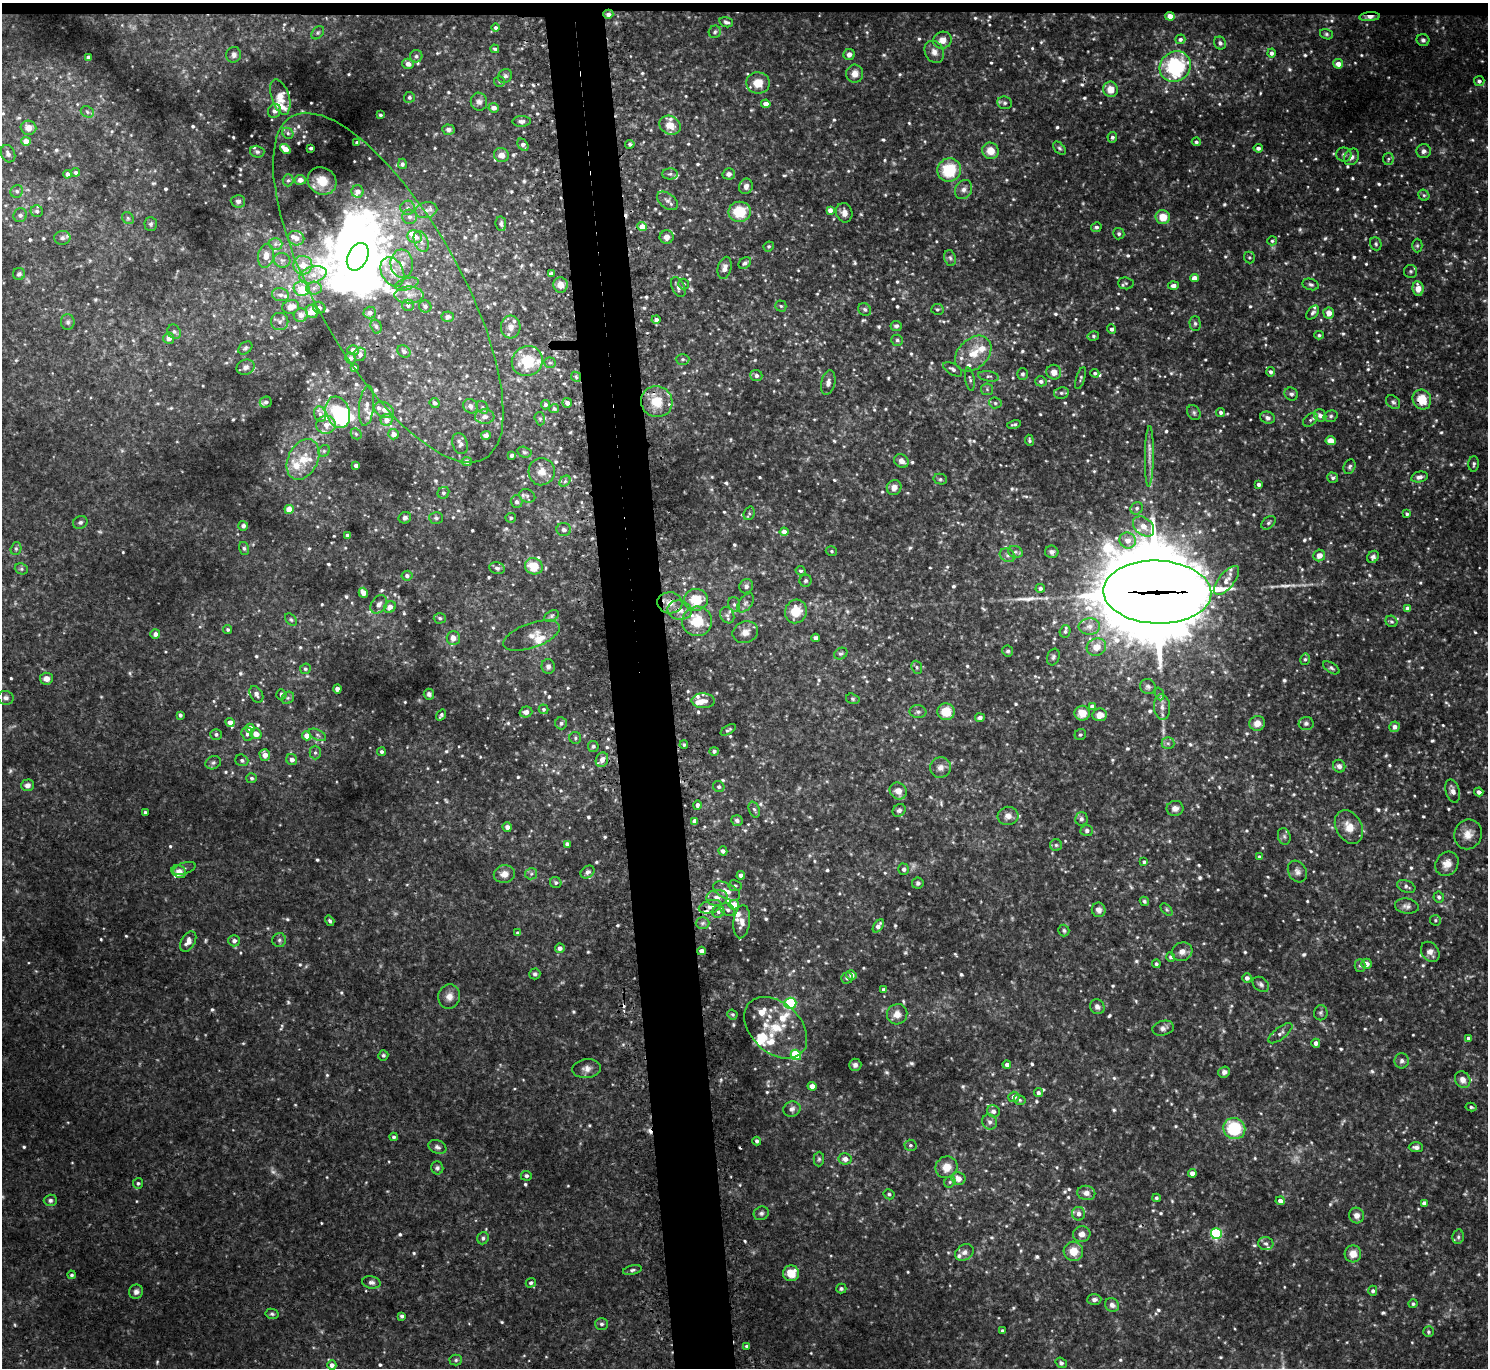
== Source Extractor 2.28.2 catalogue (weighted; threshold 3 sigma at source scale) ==
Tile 2 of 3 x 3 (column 2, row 1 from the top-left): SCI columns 1514-2999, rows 2864-4229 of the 4513 x 4444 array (HDU 1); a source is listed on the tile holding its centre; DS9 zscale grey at full resolution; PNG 1490 x 1370 px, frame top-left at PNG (2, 3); each listed source drawn as its Kron ellipse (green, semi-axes under 4 px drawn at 4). Shown black and unused: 5% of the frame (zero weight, under 2 of 3 exposures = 3% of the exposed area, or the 3 px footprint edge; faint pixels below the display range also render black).
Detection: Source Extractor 2.28.2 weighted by HDU 2 'WHT'; one run over the whole footprint, this tile lists its part. Background 0.0943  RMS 0.013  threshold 0.0567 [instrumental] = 3 sigma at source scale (4.5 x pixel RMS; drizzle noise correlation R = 1.50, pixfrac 1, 0.05/0.05 arcsec/px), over >= 5 px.
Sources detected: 1063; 16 too faint to see at this stretch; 8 inside a brighter object's white glare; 6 cosmic-ray / hot-pixel residue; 2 long thin detections or spike segments (spike, bleed or trail) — neither listed nor drawn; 48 inside a brighter listed object's ellipse — not listed separately; of the other 983, all 500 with FLUX_AUTO >= 2.21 (the completeness limit of this list) listed and drawn (483 fainter detections not listed), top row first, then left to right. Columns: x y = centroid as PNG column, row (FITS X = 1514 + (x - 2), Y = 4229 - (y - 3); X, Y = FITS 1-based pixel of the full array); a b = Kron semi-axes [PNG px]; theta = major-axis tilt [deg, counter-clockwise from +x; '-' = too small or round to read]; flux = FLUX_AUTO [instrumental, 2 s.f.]
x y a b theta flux
608 14 5 4 - 5
1170 16 4 4 - 14
1370 17 10 4 4 7.3
726 22 7 5 -15 3.2
495 28 4 4 - 2.9
715 32 6 6 - 2.5
318 33 7 5 49 2.7
1326 34 6 5 - 2.4
1180 39 5 4 - 3.5
942 40 9 8 - 11
1423 40 6 6 - 3.2
1220 43 6 5 - 3.6
495 49 4 4 - 2.6
934 52 11 9 -62 8.8
1271 53 4 4 - 4.1
234 55 8 7 - 5.5
849 55 6 5 - 5.4
416 56 6 6 - 2.8
88 57 4 4 - 4.8
408 64 6 5 - 6.5
1338 64 5 4 - 10
1175 67 16 14 38 130
855 74 9 8 - 11
505 76 7 6 - 3.2
1479 81 5 5 - 4.1
499 82 5 5 - 2.3
758 83 12 10 -10 20
1111 89 8 7 - 14
280 97 18 9 -72 19
409 97 5 5 - 2.8
479 102 9 8 - 4.6
1005 103 7 6 - 3.2
766 104 4 4 - 12
494 108 5 4 - 6.5
274 111 7 6 - 4
87 112 7 5 -25 2.9
380 115 3 3 - 2.3
522 121 9 5 1 4.5
670 125 11 9 -28 18
28 128 8 7 - 9.1
448 130 6 5 - 3.7
288 133 6 5 - 2.6
1112 137 5 5 - 3
26 141 5 4 - 15
357 142 4 3 - 3
1196 142 4 4 - 2.8
630 144 5 4 - 2.6
523 145 7 4 -55 5.9
311 148 4 3 - 2.8
1059 148 8 5 -48 2.7
1258 148 4 4 - 4.1
285 149 6 4 -41 16
990 151 8 8 - 16
1424 151 7 7 - 4.9
257 152 7 6 - 3
8 154 9 7 -63 4.6
501 155 7 7 - 10
1344 155 7 7 - 3.5
1351 157 9 7 57 5.4
1388 159 6 5 - 2.5
402 164 5 4 - 3.3
949 170 12 11 - 56
76 172 4 4 - 2.9
67 174 4 4 - 4.3
670 174 8 5 1 3.3
729 174 6 5 - 4.7
288 180 6 5 - 2.5
300 180 5 5 - 6.9
322 181 15 13 -35 25
746 186 8 6 72 6.1
964 189 10 8 61 6.1
17 191 6 6 - 3.4
357 191 6 6 - 8.7
1424 195 6 5 - 2.3
238 201 7 6 - 3.8
668 201 12 7 -37 5.8
408 208 7 7 - 4.3
426 210 11 8 12 7.5
830 210 4 4 - 7
37 211 6 6 - 3.3
740 212 11 10 - 39
844 213 10 8 -71 8
20 215 7 6 - 4.4
409 217 7 7 - 4.9
1163 217 7 7 - 20
128 218 6 5 - 2.4
151 224 7 6 - 2.8
501 224 7 5 -82 3
642 227 5 4 - 14
1096 227 5 5 - 3.5
1119 234 6 5 - 2.6
414 237 7 6 - 14
667 237 7 7 - 7.4
62 238 8 7 - 4.5
296 238 8 7 - 10
421 241 11 7 -67 6.9
1272 241 5 4 - 2.3
275 244 7 6 - 3.8
1376 244 7 5 -68 2.7
769 246 5 5 - 2.4
1417 246 7 5 -90 2.3
266 256 12 8 80 11
358 257 14 9 64 830
950 258 8 5 -74 3.1
1249 258 6 5 - 2.2
282 260 8 7 - 5.2
745 263 7 5 39 3
402 264 14 11 -84 15
303 265 9 9 - 17
725 268 11 6 76 6.9
1411 271 6 6 - 2.6
392 272 15 11 -63 19
19 274 6 6 - 3.9
551 274 4 3 - 3.9
313 275 14 8 15 13
1194 278 4 4 - 11
1126 283 8 6 -4 2.7
407 284 12 5 16 5.2
684 284 5 5 - 2.3
1311 284 8 5 -17 3.1
560 285 7 7 - 11
1173 285 5 4 - 5
678 287 10 6 -63 5.9
314 288 8 6 3 5.3
388 288 196 72 -61 390
1418 288 7 5 -83 12
302 289 8 7 - 33
280 295 8 6 -11 6
409 295 14 8 0 11
408 305 6 6 - 3.9
425 306 6 6 - 3
781 306 5 5 - 2.3
291 307 8 6 15 12
319 308 6 5 - 3.7
865 309 7 6 - 2.9
937 309 6 5 - 2.6
312 311 7 6 - 12
370 313 6 6 - 5.4
1313 313 8 5 50 3.1
1329 313 5 5 - 11
301 315 7 6 - 8.7
448 317 6 5 - 4.6
656 319 4 4 - 3.9
68 322 8 7 - 3.6
280 322 9 8 - 5.4
1195 323 7 5 -89 2.9
376 326 7 5 -73 3
896 326 5 5 - 3
511 327 11 10 - 9.1
1112 329 5 4 - 3.7
174 332 7 6 - 3.4
1319 335 5 4 - 2.3
1093 336 6 4 13 2.2
169 338 5 5 - 9
897 340 6 5 - 2.5
245 348 8 5 40 2.8
353 350 5 5 - 8.6
404 351 7 5 -40 4.4
360 354 7 6 - 5.4
973 354 21 15 44 29
351 358 5 5 - 3.9
683 359 7 5 0 2.8
527 361 16 14 31 45
550 363 6 5 - 2.4
246 367 9 7 22 4.8
354 368 4 4 - 5.3
953 369 10 5 -31 4.5
1054 372 7 7 - 11
1271 372 4 4 - 3.9
1095 373 4 4 - 2.4
1022 374 6 5 - 2.9
756 375 6 5 - 4.4
989 376 10 5 -9 3.6
576 377 5 4 - 2.2
1081 378 11 4 72 2.6
970 379 11 4 -80 3
1041 381 5 5 - 4.4
828 383 12 7 78 6.8
987 389 6 6 - 2.6
1061 393 7 5 11 3.3
1291 394 7 6 - 3.6
1422 400 10 9 - 24
266 402 6 5 - 3.9
657 402 16 15 - 27
1393 402 8 6 -44 3.1
435 403 5 5 - 3.2
567 403 5 5 - 5.5
995 403 6 5 - 2.6
545 405 4 4 - 3.5
367 406 20 7 84 9.2
470 406 7 7 - 4.6
482 407 7 5 -56 2.6
554 409 5 4 - 2.6
384 410 10 7 -26 7.4
338 412 16 11 -71 97
1221 412 5 4 - 3.5
1194 413 8 6 -60 3.3
320 414 8 6 -73 5
1320 415 7 5 -47 5.3
1331 416 7 5 17 3.1
485 417 9 7 3 6
1267 418 7 6 - 4.7
540 419 7 5 -74 2.5
386 420 6 6 - 9.7
1310 420 8 5 37 3.2
1014 424 7 3 12 2.4
326 425 10 9 - 10
356 434 6 5 - 2.3
393 434 5 5 - 7.5
486 435 5 4 - 5
1029 440 5 4 - 2.3
1331 441 5 4 - 19
460 444 10 7 -70 5.7
324 451 6 5 - 2.4
524 452 7 5 -15 2.7
512 455 4 4 - 3.6
1149 456 30 4 89 10
303 459 21 15 64 31
467 461 5 4 - 3.9
901 461 7 6 - 6.7
1474 464 8 5 88 3
356 466 4 4 - 7.8
1350 467 8 5 67 3.1
542 472 14 13 - 14
1419 477 8 5 12 5.4
1333 478 5 5 - 2.9
940 479 7 5 -14 2.5
565 481 6 4 44 2.8
1259 484 4 3 - 4.5
894 487 7 7 - 8.3
443 493 6 5 - 3
527 496 8 6 -23 3.7
516 502 6 6 - 4.3
1137 508 6 6 - 3.1
289 509 4 4 - 18
749 513 7 5 69 2.4
1407 514 4 3 - 2.4
405 518 6 6 - 4.2
436 518 7 6 - 2.7
511 518 5 5 - 2.6
80 522 7 6 - 3.2
1268 523 8 5 40 3
243 526 5 5 - 3.3
1144 526 12 8 -41 13
564 530 7 6 - 3.8
784 532 4 4 - 9.8
347 535 4 3 - 2.9
1128 540 8 8 - 10
244 548 6 5 - 2.4
16 549 6 5 - 2.5
831 551 6 4 -16 2.2
1015 552 7 6 - 3.4
1052 552 7 6 - 3.9
1008 555 8 6 -29 4.4
1319 555 6 5 - 9.5
1373 557 6 5 - 3.3
534 566 9 8 - 29
497 568 8 6 -12 4
21 569 7 5 -21 2.5
801 571 5 4 - 2.3
407 576 5 5 - 3.7
1226 580 18 7 50 13
806 581 6 6 - 2.4
746 586 7 6 - 4.1
1040 588 4 4 - 3.5
1157 592 54 31 -2 24000
363 593 5 4 - 11
696 600 12 11 - 35
670 603 12 10 -7 13
746 603 11 6 52 4.6
379 604 10 7 53 5.9
734 604 7 6 - 3.3
390 607 6 5 - 7.8
1408 609 4 4 - 9.2
680 610 12 9 -12 12
796 611 12 10 67 26
727 615 8 6 -62 4.4
552 616 8 5 28 2.5
440 618 6 5 - 2.9
291 619 7 5 -49 2.3
697 621 15 15 - 36
1391 621 6 5 - 2.4
1089 626 11 8 4 8.1
228 629 5 4 - 2.4
1065 631 6 5 - 2.9
745 632 13 10 21 10
155 634 5 4 - 6.1
532 636 30 12 19 15
453 638 7 6 - 8
815 638 4 4 - 4.2
1096 647 10 8 19 13
1008 651 5 5 - 2.7
841 654 7 5 29 2.6
1053 657 8 6 71 3.2
1305 659 6 4 75 2.3
548 666 7 6 - 4.8
917 667 7 5 -69 2.5
1331 668 9 5 -33 2.9
305 669 5 5 - 2.6
46 679 6 6 - 8.4
1148 687 8 7 - 3.7
337 689 4 4 - 5.2
256 694 9 6 -60 5.3
281 694 5 5 - 4
429 694 5 5 - 3.3
1160 694 6 4 -69 2.4
6 698 8 7 - 4.3
288 698 7 5 44 2.7
853 699 7 5 -16 2.3
703 701 11 7 -1 9.8
1092 706 4 4 - 3.8
1162 707 13 8 -86 8.7
543 709 5 5 - 2.6
526 712 6 5 - 5.5
918 712 8 6 -9 3.9
946 712 9 8 - 26
1082 713 8 7 - 15
180 715 4 3 - 2.8
441 715 6 3 56 2.6
1100 715 7 6 - 11
980 718 5 4 - 4.1
230 722 4 4 - 9.6
561 723 6 5 - 3.6
1257 723 8 7 - 9.7
1306 723 7 6 - 3.7
1394 727 5 5 - 6.3
250 728 4 4 - 9.3
728 730 8 3 32 2.6
216 734 5 5 - 3.4
247 734 7 5 -73 3.8
256 734 5 5 - 12
318 735 9 5 -27 3.2
1080 735 6 5 - 2.4
307 736 4 4 - 13
575 738 6 5 - 2.3
1168 743 6 6 - 3.4
684 745 4 3 - 2.2
593 746 5 5 - 3.1
714 751 5 4 - 3
381 752 4 4 - 2.8
315 753 7 5 -89 2.9
265 755 6 5 - 10
242 760 6 5 - 3.7
292 760 6 5 - 7.4
602 760 7 6 - 8.3
213 763 8 6 26 3.2
1339 766 6 6 - 5.4
940 767 10 10 - 7.9
251 778 5 5 - 3
27 785 6 6 - 5.9
719 787 6 5 - 3
898 791 9 8 - 10
1453 791 12 7 -73 8.1
1479 792 4 4 - 5.6
697 805 4 4 - 4.2
1175 808 8 7 - 6.1
754 809 8 5 -70 2.9
899 810 7 5 38 3.5
145 812 3 3 - 2.3
1008 816 10 9 - 8.2
1081 819 6 6 - 3.4
737 820 6 5 - 3.8
695 821 4 4 - 9
507 827 5 4 - 6.6
1349 827 18 13 -61 17
1087 831 6 5 - 3.9
1468 834 15 13 70 14
1284 836 8 6 -75 3.4
567 844 4 4 - 5.2
1056 845 6 6 - 2.9
723 851 4 4 - 4.7
1259 857 4 3 - 2.6
1144 862 4 3 - 2.4
1447 864 13 11 53 12
184 868 12 5 18 3.6
904 869 6 5 - 3
1297 871 11 9 -61 6.2
179 872 8 6 -28 7.8
588 872 7 6 - 4
504 874 10 9 - 11
531 874 6 5 - 2.7
741 875 4 4 - 6.6
556 882 6 5 - 2.8
918 883 6 5 - 2.8
735 886 6 5 - 2.9
1406 886 9 6 -21 3.5
727 891 15 7 -27 9.7
1439 897 5 5 - 3.4
717 898 10 8 3 11
1144 901 5 4 - 2.3
734 905 5 5 - 20
1407 906 12 7 -8 5.8
710 907 11 6 14 7
1167 909 7 4 -46 2.2
728 910 7 6 - 3.9
1099 910 7 6 - 5.7
718 912 6 5 - 3.6
1435 920 5 5 - 2.3
330 921 5 4 - 2.7
742 922 16 8 83 10
703 923 7 5 2 3.3
878 926 7 4 56 5.2
1064 930 6 5 - 2.3
517 933 4 4 - 2.3
279 940 7 7 - 3.2
234 941 6 5 - 4.7
188 942 11 7 59 8.6
560 948 5 4 - 6.2
701 951 4 4 - 6.8
1182 952 10 9 - 8.3
1430 952 11 8 -54 8.3
1171 957 5 4 - 2.8
1156 964 4 4 - 2.5
1367 964 5 5 - 8.1
1360 965 6 5 - 2.6
535 974 5 5 - 2.9
851 975 5 4 - 6.7
847 978 6 5 - 3
1247 978 5 4 - 4.9
1261 984 9 6 -37 3.8
884 990 4 3 - 5.3
449 997 12 11 - 10
790 1003 6 5 - 90
1097 1007 8 7 - 5.2
1321 1013 7 7 - 2.9
732 1014 5 4 - 2.2
897 1014 10 10 - 10
776 1028 36 25 -43 51
1163 1028 11 7 15 5.2
1280 1033 14 6 38 5.3
1468 1038 4 3 - 2.2
1316 1043 4 4 - 4.6
383 1055 5 5 - 2.8
796 1055 5 5 - 69
1402 1061 7 7 - 4.5
855 1065 6 6 - 4.8
1007 1065 4 4 - 4.8
587 1069 14 9 6 8
1224 1072 6 5 - 4.8
1463 1080 9 7 -60 9
812 1086 4 4 - 9.1
1038 1093 4 4 - 3.5
1014 1097 5 5 - 7.1
1020 1100 6 4 -17 2.2
1471 1107 5 4 - 2.3
792 1109 9 7 20 5.3
993 1111 6 6 - 5.6
990 1122 8 7 - 5
1234 1128 11 10 - 68
394 1137 4 4 - 2.4
757 1141 4 4 - 3.1
910 1145 6 5 - 2.7
437 1147 9 6 -22 4.2
1416 1147 7 5 -1 4.3
819 1159 7 5 90 2.5
845 1159 6 5 - 7.2
946 1167 11 10 - 15
437 1168 6 6 - 3.5
1192 1173 4 4 - 7.6
526 1176 5 5 - 3.8
958 1178 7 6 - 11
950 1182 6 5 - 2.4
138 1183 5 5 - 2.3
1086 1193 9 7 -13 7.6
889 1194 5 5 - 2.5
1156 1198 4 4 - 2.5
50 1200 6 6 - 3.3
1280 1201 5 4 - 7.5
1424 1203 4 4 - 6
761 1213 8 6 28 3.5
1079 1214 7 6 - 6.1
1357 1215 8 7 - 7.7
1082 1234 8 8 - 7.8
1216 1234 5 5 - 150
1458 1237 7 5 77 2.9
483 1238 6 5 - 3
1266 1244 7 6 - 4.3
1073 1251 10 9 - 17
964 1252 10 7 32 6.1
1353 1254 8 8 - 13
632 1270 9 4 13 3.2
791 1273 8 8 - 26
71 1275 4 4 - 2.2
371 1282 9 6 -10 4.3
531 1283 5 4 - 2.4
841 1289 5 5 - 2.3
1373 1291 5 4 - 3
136 1292 7 7 - 5.3
1094 1299 7 5 2 4.5
1413 1304 4 4 - 2.3
1112 1305 7 6 - 6
272 1314 7 5 -12 2.6
402 1316 4 3 - 3.3
601 1324 6 6 - 3.1
1003 1331 4 3 - 3.1
1428 1332 5 5 - 2.4
747 1346 4 3 - 3.6
456 1360 6 5 - 2.4
1061 1363 6 5 - 2.9
332 1365 5 4 - 6.3
Overlapping masked pixels (flux is a lower limit): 7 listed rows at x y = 608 14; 1170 16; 1370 17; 1422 400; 1157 592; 680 610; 710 907